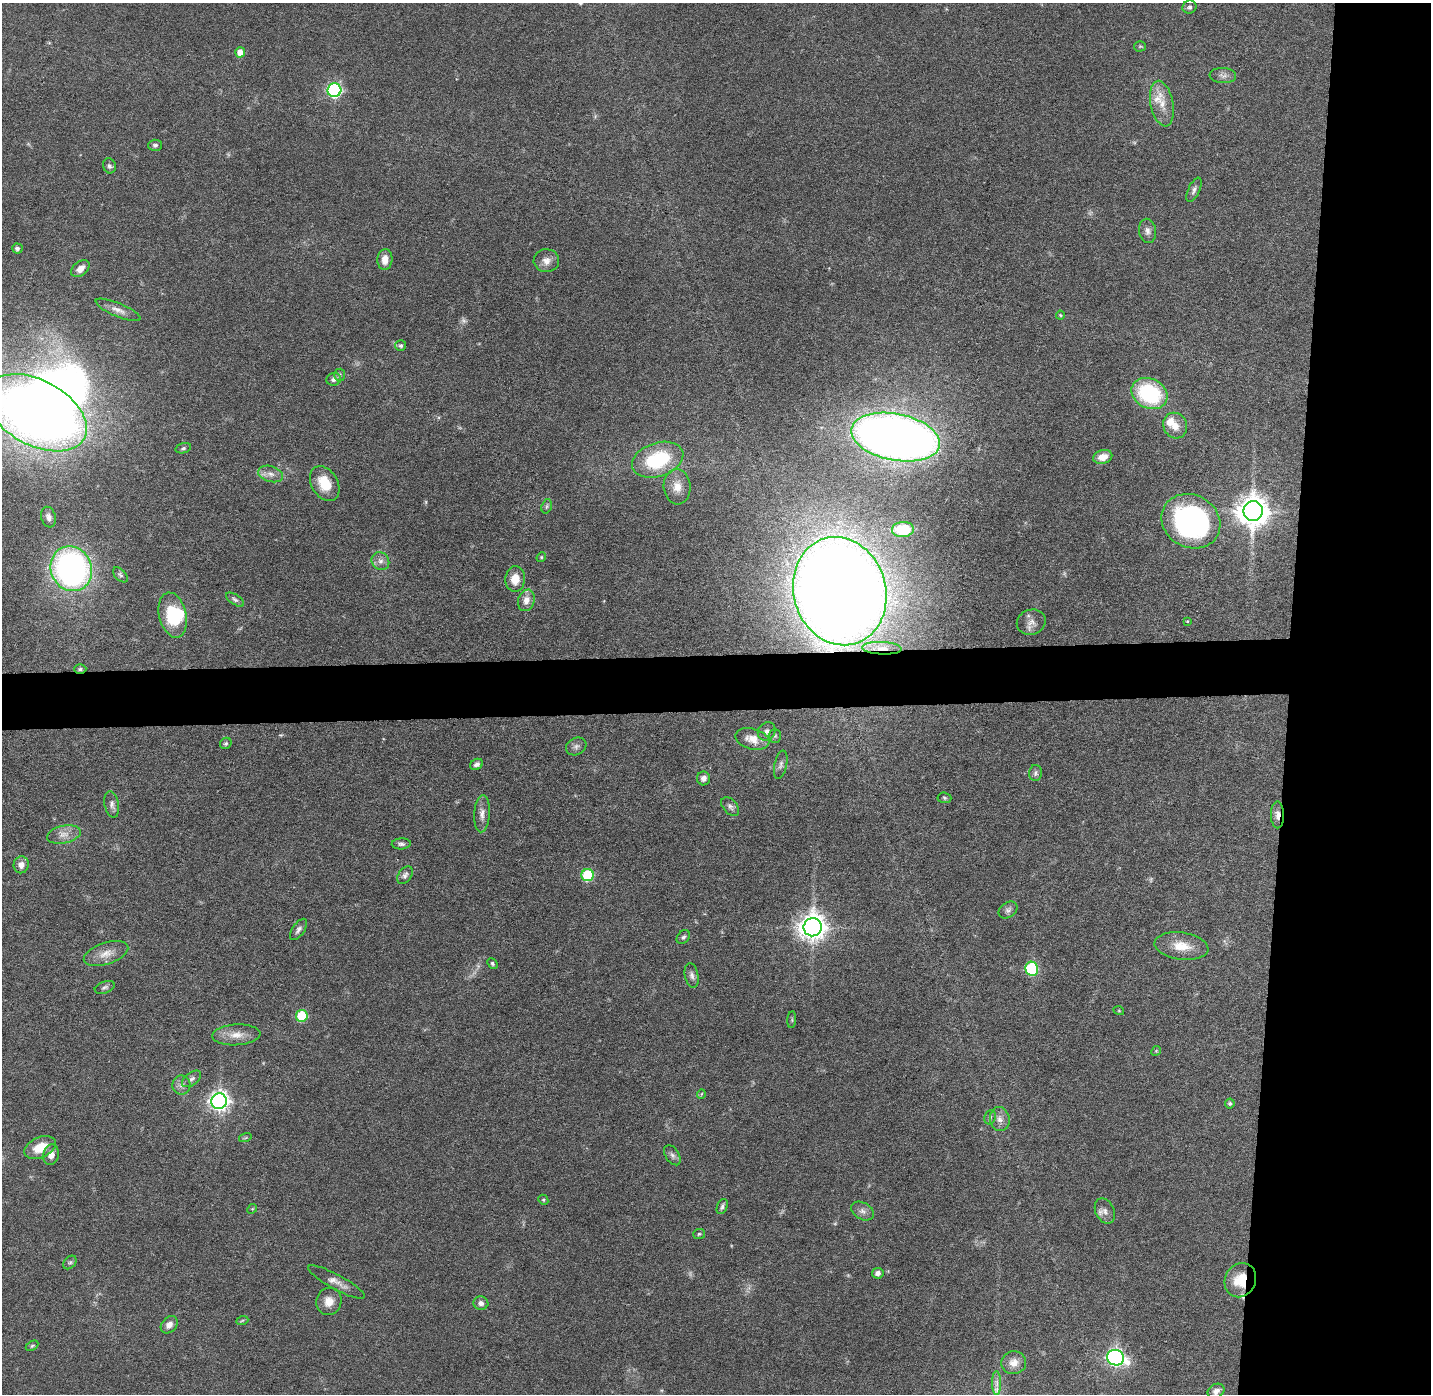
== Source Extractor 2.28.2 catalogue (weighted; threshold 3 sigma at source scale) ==
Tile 6 of 3 x 3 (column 3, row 2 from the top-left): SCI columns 2860-4288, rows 1464-2855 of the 4288 x 4319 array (HDU 1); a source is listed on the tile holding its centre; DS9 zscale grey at full resolution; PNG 1433 x 1396 px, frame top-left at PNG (2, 3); each listed source drawn as its Kron ellipse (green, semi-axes under 4 px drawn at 4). Shown black and unused: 14% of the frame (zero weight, under 4 of 8 exposures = <1% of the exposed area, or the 3 px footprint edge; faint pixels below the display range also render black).
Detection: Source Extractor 2.28.2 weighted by HDU 2 'WHT'; one run over the whole footprint, this tile lists its part. Background 0.0817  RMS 0.0032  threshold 0.0133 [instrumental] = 3 sigma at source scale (4.09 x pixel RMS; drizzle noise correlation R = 1.36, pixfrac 0.8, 0.05/0.05 arcsec/px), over >= 5 px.
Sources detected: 120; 4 too faint to see at this stretch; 2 inside a brighter object's white glare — neither listed nor drawn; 3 inside a brighter listed object's ellipse — not listed separately; the other 111 listed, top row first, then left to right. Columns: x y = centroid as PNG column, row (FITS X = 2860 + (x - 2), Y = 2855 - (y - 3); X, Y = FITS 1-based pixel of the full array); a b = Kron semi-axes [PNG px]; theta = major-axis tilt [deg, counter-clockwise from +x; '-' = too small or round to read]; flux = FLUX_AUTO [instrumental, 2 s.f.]
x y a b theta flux
1189 7 7 6 - 0.81
1140 46 6 5 - 0.39
240 52 5 5 - 3.1
1223 75 13 7 -3 1.4
334 90 7 7 - 57
1162 104 23 11 -79 4.6
155 145 7 5 3 0.73
109 166 8 6 -70 0.9
1194 190 13 5 65 1.1
1147 231 12 8 -79 1.5
17 249 5 5 - 0.92
385 259 10 7 84 2.7
546 261 13 11 -2 2.3
80 269 10 6 39 2.3
118 310 24 6 -23 2.4
1060 315 4 4 - 0.29
401 346 5 5 - 0.75
340 375 6 5 - 0.59
334 379 7 6 - 1.1
1149 393 19 14 -28 27
36 413 54 32 -28 420
1175 426 13 11 -65 3.2
896 437 45 23 -11 340
183 448 8 5 17 0.59
1103 457 10 7 15 3.1
658 460 26 17 18 23
271 474 13 8 -16 2
325 484 19 13 -58 7.6
677 487 18 13 -85 4
547 506 7 5 72 0.54
1253 511 10 9 - 520
49 517 10 7 -73 1.4
1191 521 30 26 -29 68
903 529 11 7 4 12
541 557 5 4 - 0.38
380 561 9 8 - 1.6
71 569 23 20 -67 100
120 575 9 5 -46 0.66
515 579 13 10 86 4.5
840 591 55 46 -73 700
235 600 10 5 -34 0.76
526 600 11 8 72 2.5
173 615 23 13 -77 13
1187 621 4 4 - 0.29
1031 622 15 12 21 2.4
882 648 20 6 -3 3
80 669 6 4 1 0.6
767 731 10 8 50 1.2
775 736 7 6 - 0.61
752 739 17 10 -15 4.1
226 743 6 5 - 0.61
576 746 10 8 28 1.2
477 764 7 5 29 1.1
781 765 14 6 77 1.2
1035 773 8 6 88 0.84
704 778 7 6 - 1.3
944 798 7 5 -4 0.51
112 804 13 7 -79 1.2
730 807 11 7 -50 1.1
482 814 18 8 87 2.3
1277 815 13 6 -89 2
64 834 17 8 11 2.8
401 844 9 5 2 0.83
21 865 8 7 - 2
405 875 10 6 56 1
588 875 6 6 - 21
1008 910 10 7 35 1.1
813 927 9 9 - 360
299 929 12 6 56 1.2
683 937 8 5 49 0.7
1181 946 27 13 -8 6.3
106 954 23 10 18 3.9
492 963 6 4 -48 0.54
1032 969 7 6 - 32
692 975 12 6 -79 1.2
105 987 10 6 20 0.85
1119 1011 5 3 - 0.26
302 1016 6 5 - 15
792 1020 8 3 85 0.45
236 1035 24 10 3 4
1156 1051 5 4 - 0.36
192 1079 11 6 37 1
181 1085 9 9 - 1.6
701 1094 5 3 - 0.24
219 1101 8 7 - 170
1230 1104 5 5 - 0.6
990 1117 7 5 68 0.71
1000 1119 12 10 -79 2.1
245 1138 7 4 18 0.45
40 1148 17 10 25 6
51 1155 10 7 77 2.1
672 1155 11 6 -56 1.1
543 1200 5 4 - 0.42
722 1207 8 5 68 0.76
252 1209 5 4 - 0.33
863 1211 12 8 -29 1.5
1105 1211 13 9 -63 1.8
699 1234 6 5 - 0.48
70 1263 8 5 47 0.66
878 1273 6 5 - 1.5
1240 1280 17 15 63 7.8
336 1282 32 7 -28 2.7
329 1301 14 12 71 3.4
481 1303 7 6 - 1.3
242 1321 6 3 20 0.41
169 1325 10 7 48 2
32 1346 7 4 30 0.46
1116 1358 8 7 - 110
1014 1363 12 11 - 2.4
997 1383 12 4 -90 1.1
1216 1391 9 7 33 1.5
Overlapping masked pixels (flux is a lower limit): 5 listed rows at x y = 840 591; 882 648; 80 669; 1277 815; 1240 1280
Isophote crosses this tile's border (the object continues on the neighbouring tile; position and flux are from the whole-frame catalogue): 1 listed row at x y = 36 413